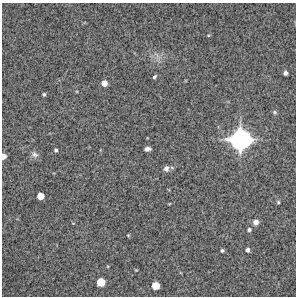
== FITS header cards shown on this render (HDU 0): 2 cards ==
NAXIS1  =                  294 /Length X axis
NAXIS2  =                  294 /Length Y axis

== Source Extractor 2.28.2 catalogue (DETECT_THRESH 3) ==
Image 294 x 294 px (HDU 0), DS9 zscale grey, 1 PNG px = 1 image px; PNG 298 x 298 px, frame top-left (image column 1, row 294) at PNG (2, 3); no overlay
Background 14700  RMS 340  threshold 1020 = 3 sigma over >= 5 px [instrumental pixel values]
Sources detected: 23; all 23 listed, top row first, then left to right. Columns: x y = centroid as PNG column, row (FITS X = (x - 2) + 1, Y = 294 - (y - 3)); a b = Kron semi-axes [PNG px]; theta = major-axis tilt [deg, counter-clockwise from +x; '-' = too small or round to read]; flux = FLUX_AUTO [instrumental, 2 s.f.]
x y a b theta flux
208 35 4 3 - 1.9e+04
285 73 4 4 - 7.6e+04
154 77 5 3 - 3.9e+04
104 83 5 5 - 1.6e+05
44 94 4 3 - 3.6e+04
275 112 6 5 - 3.5e+04
241 139 20 19 - 2.6e+06
147 149 6 4 7 8.6e+04
56 150 5 4 - 4.0e+04
35 154 10 8 -14 8.8e+04
3 156 5 4 - 1.4e+05
166 168 8 7 - 9.2e+04
40 196 6 5 - 2.3e+05
278 202 4 4 - 3.1e+04
169 204 5 3 - 1.7e+04
256 222 8 7 - 9.3e+04
249 229 5 5 - 5.0e+04
128 235 4 4 - 2.3e+04
222 250 4 3 - 4.1e+04
248 250 5 4 - 7.0e+04
136 270 4 4 - 1.8e+04
101 282 6 6 - 3.4e+05
156 286 6 6 - 2.9e+05
At the frame edge (FLAGS 8, measured only in part): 1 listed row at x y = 3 156